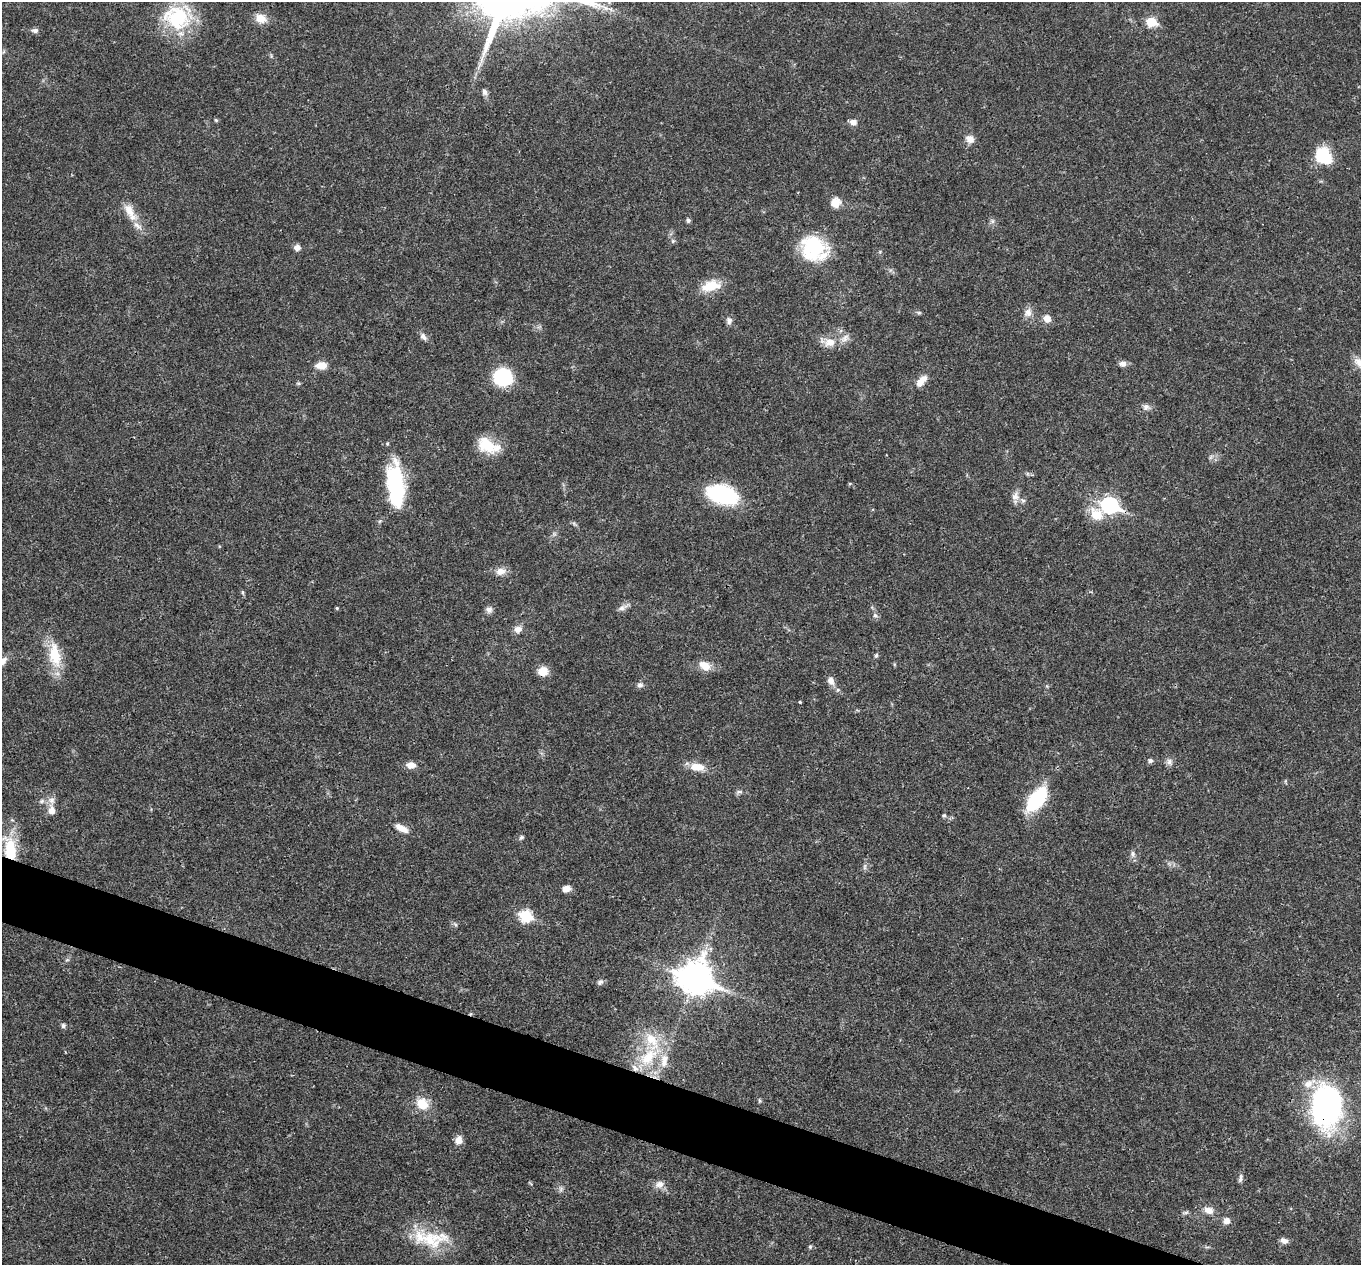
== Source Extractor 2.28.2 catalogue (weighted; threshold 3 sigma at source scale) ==
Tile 6 of 4 x 4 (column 2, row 2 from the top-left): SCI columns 1365-2723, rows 2796-4058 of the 5444 x 5458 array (HDU 1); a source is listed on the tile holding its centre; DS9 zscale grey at full resolution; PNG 1363 x 1267 px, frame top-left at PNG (2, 2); no overlay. Shown black and unused: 4% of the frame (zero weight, under 3 of 4 exposures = <1% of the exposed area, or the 3 px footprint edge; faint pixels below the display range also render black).
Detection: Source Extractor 2.28.2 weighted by HDU 2 'WHT'; one run over the whole footprint, this tile lists its part. Background 0.0168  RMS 0.0022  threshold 0.00981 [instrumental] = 3 sigma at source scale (4.5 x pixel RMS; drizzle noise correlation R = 1.50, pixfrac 1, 0.05/0.05 arcsec/px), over >= 5 px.
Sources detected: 86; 6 inside a brighter listed object's ellipse — not listed separately; the other 80 listed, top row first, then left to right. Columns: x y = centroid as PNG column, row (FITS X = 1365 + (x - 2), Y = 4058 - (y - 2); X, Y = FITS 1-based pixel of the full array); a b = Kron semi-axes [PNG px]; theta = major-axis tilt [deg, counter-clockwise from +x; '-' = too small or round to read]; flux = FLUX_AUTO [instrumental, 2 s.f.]
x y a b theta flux
606 8 9 5 -31 0.81
177 18 37 31 -30 14
261 18 12 10 -23 2.7
1151 22 6 5 - 10
35 30 9 6 -5 0.68
484 92 8 6 -83 0.77
216 120 5 4 - 0.27
853 122 7 6 - 1.2
970 139 10 9 - 1.5
1323 156 17 13 -50 10
835 203 11 10 - 2.3
129 211 21 11 -65 3
688 220 6 5 - 0.43
992 221 7 4 -90 0.47
673 241 6 5 - 0.37
297 247 7 6 - 1.1
814 248 31 27 -35 13
711 286 22 12 15 4.8
919 313 6 4 -19 0.32
1028 313 11 10 - 1.4
1047 319 8 7 - 1.7
729 321 9 7 88 0.81
423 336 11 7 -47 0.86
845 338 13 7 50 1.2
830 342 15 11 9 2.6
1123 364 10 8 -16 0.89
321 365 13 8 -1 2.2
503 377 14 13 - 16
922 381 17 8 48 2.2
1146 407 9 8 - 0.88
488 445 28 15 -24 5.9
396 485 49 18 -85 18
722 494 29 17 -15 21
1015 496 11 10 - 1.5
1110 505 8 7 - 51
1096 514 18 14 -38 4.2
500 571 11 8 11 1.8
243 592 5 3 - 0.28
337 608 4 4 - 0.24
622 608 14 6 25 0.96
489 610 9 8 - 0.83
875 615 6 5 - 0.49
518 629 10 8 15 1.3
55 655 35 15 -81 6.7
876 655 7 4 63 0.36
705 665 13 9 -29 2.7
543 671 9 8 - 3.2
831 681 11 8 -61 1.3
640 685 8 7 - 0.68
800 702 4 3 - 0.19
1150 761 6 5 - 0.65
1169 762 9 6 89 0.82
411 765 9 7 -1 1.9
697 767 20 10 -7 3.1
739 792 8 5 7 0.51
1037 799 25 12 52 17
52 810 10 8 87 1.6
944 815 5 4 - 0.31
402 828 16 7 -30 1.9
521 837 6 5 - 0.4
10 849 29 14 -85 8.1
1133 853 8 6 -90 0.63
566 889 8 6 15 1.6
525 916 7 6 - 18
695 978 13 11 -17 310
600 982 8 6 43 0.58
63 1026 6 6 - 0.52
648 1057 31 16 46 9
759 1101 7 3 -82 0.29
422 1104 15 13 -57 3.9
1327 1106 43 30 -89 50
458 1140 10 8 83 1.5
1240 1178 11 5 76 0.64
659 1184 12 9 20 1.4
1208 1210 13 9 -20 1.6
1186 1212 7 4 19 0.38
1226 1221 7 6 - 1.4
429 1239 37 23 -21 10
1284 1241 10 6 -23 0.93
810 1247 5 4 - 0.32
Overlapping masked pixels (flux is a lower limit): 2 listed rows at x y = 10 849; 1327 1106